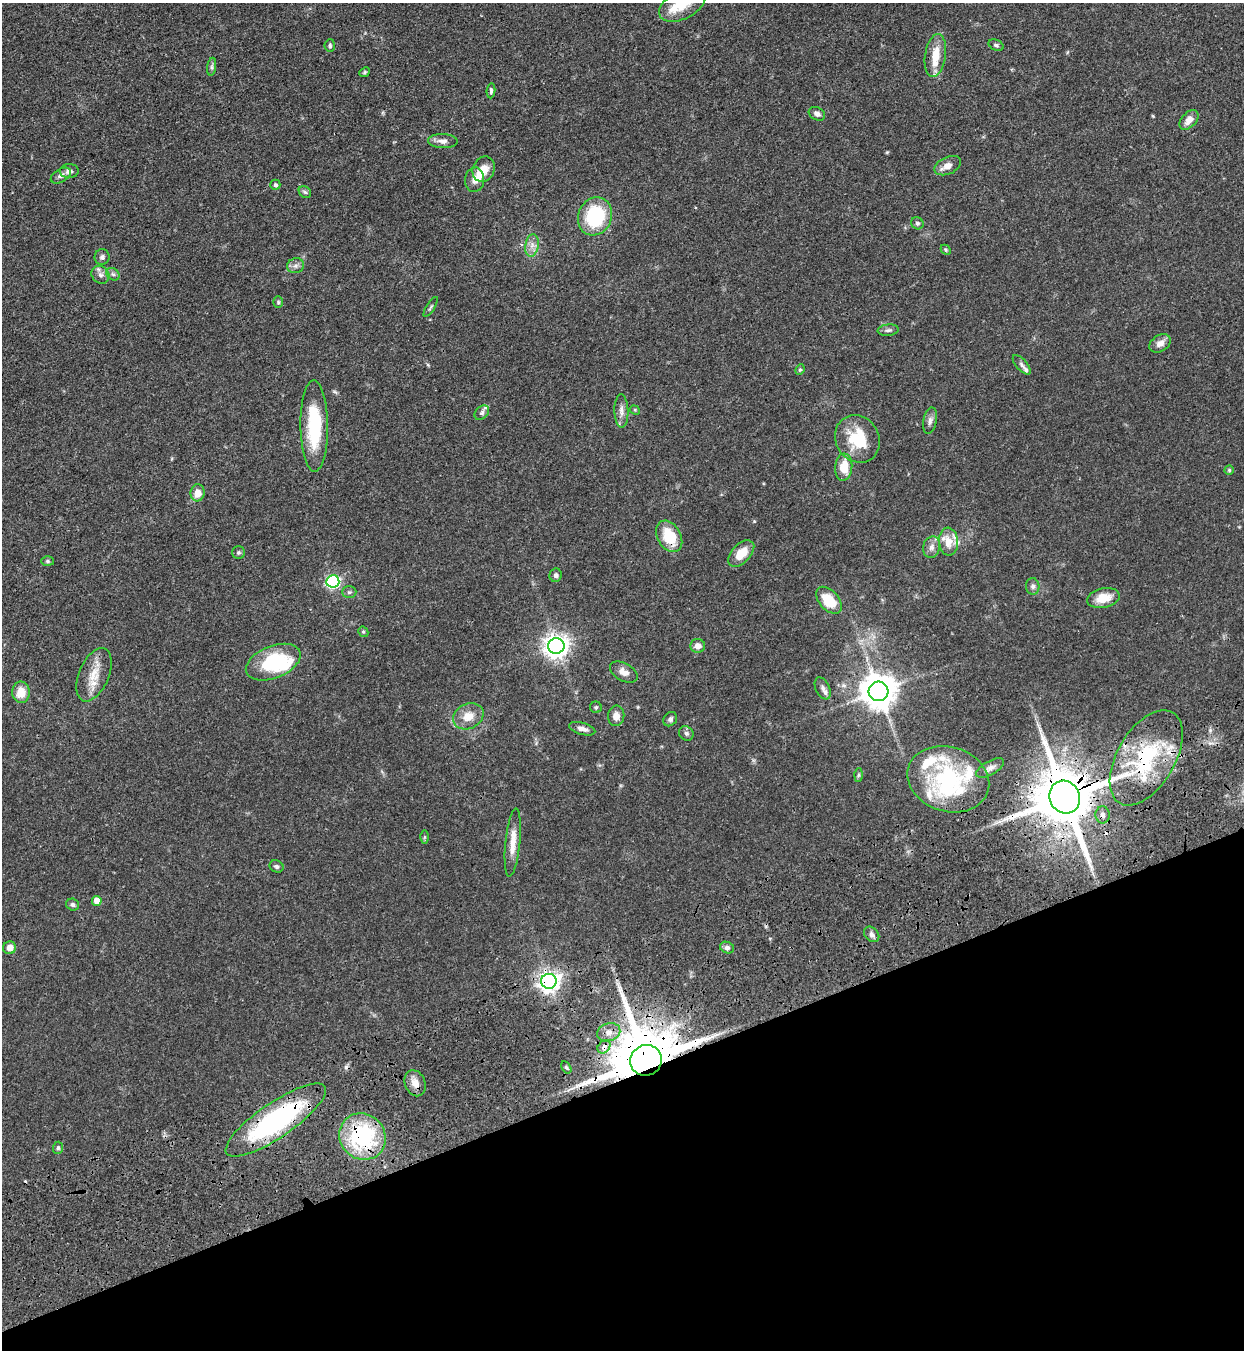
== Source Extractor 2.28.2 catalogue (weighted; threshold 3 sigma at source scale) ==
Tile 14 of 4 x 4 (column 2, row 4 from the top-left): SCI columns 1698-2939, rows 185-1532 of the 5663 x 5760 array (HDU 1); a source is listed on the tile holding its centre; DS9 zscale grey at full resolution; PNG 1246 x 1352 px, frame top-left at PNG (2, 3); each listed source drawn as its Kron ellipse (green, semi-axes under 4 px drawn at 4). Shown black and unused: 20% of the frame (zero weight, under 3 of 4 exposures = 11% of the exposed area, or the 3 px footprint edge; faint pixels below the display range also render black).
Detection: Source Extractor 2.28.2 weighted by HDU 2 'WHT'; one run over the whole footprint, this tile lists its part. Background 0.0518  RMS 0.0042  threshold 0.0188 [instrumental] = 3 sigma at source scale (4.5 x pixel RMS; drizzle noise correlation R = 1.50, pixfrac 1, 0.05/0.05 arcsec/px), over >= 5 px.
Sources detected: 106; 1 inside a brighter object's white glare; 2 cosmic-ray / hot-pixel residue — neither listed nor drawn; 13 inside a brighter listed object's ellipse — not listed separately; the other 90 listed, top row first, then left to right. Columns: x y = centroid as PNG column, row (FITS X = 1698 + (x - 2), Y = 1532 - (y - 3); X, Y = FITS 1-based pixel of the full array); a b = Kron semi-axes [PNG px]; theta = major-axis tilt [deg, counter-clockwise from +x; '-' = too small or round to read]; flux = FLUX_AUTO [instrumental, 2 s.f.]
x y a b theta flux
682 4 25 14 28 7.2
330 45 6 5 - 0.79
996 45 8 5 -23 0.85
935 55 22 10 81 7.5
212 67 9 4 82 0.98
364 72 6 4 41 0.62
491 91 7 4 85 0.84
817 114 8 6 -29 1.6
1189 120 12 7 48 3.3
443 141 15 7 -2 2.3
948 166 14 8 25 3.1
484 169 13 10 66 4.5
69 171 9 7 4 1.9
61 175 11 6 31 1.7
475 180 12 9 84 2.6
275 185 5 5 - 0.79
305 192 7 5 -42 0.8
595 216 19 16 67 30
917 223 6 5 - 0.8
532 245 11 6 81 2.3
946 250 6 4 -47 0.55
102 257 7 7 - 1.2
296 266 8 7 - 1.6
113 274 7 5 -42 1
100 275 9 8 - 1.9
278 302 6 5 - 0.63
431 307 11 3 58 0.69
888 330 10 5 6 1.1
1160 343 12 8 32 2.8
1022 365 12 5 -48 1.2
800 370 5 4 - 0.56
635 410 5 4 - 0.43
621 411 16 7 -89 2.5
482 413 8 6 46 1.1
930 421 13 6 79 1.7
314 426 45 14 -89 26
857 439 24 21 -57 17
844 467 13 8 85 7.9
1229 470 4 4 - 0.56
197 493 8 7 - 4.1
669 536 17 11 -60 14
948 542 14 9 -85 5.9
932 547 11 8 76 2.2
238 553 6 6 - 0.85
741 553 16 9 46 7.3
48 561 6 5 - 0.69
556 575 7 6 - 1.2
333 581 6 6 - 65
1033 586 8 6 -85 1.2
349 592 7 6 - 0.87
1103 598 16 10 12 6.9
829 600 16 9 -48 11
363 632 5 5 - 0.6
556 646 8 7 - 350
698 646 7 7 - 2.8
273 662 29 16 22 25
624 672 15 9 -29 3.2
94 675 28 15 67 8
823 688 12 7 -65 1.7
878 691 10 9 - 910
21 692 11 9 -88 5.6
596 707 6 5 - 0.64
468 716 16 12 27 5.5
616 716 10 8 84 2.9
670 719 8 6 48 1.1
582 729 13 6 -16 2.1
686 733 8 6 -45 1.2
1146 758 53 28 60 39
990 768 15 7 29 2.1
858 775 7 4 88 0.65
948 779 41 32 -17 41
1065 797 17 15 -66 3400
1102 815 8 7 - 1.7
424 837 6 4 89 0.52
513 842 34 7 84 5.6
276 866 7 6 - 0.97
97 901 5 5 - 4.5
73 905 6 6 - 1.1
872 934 9 6 -47 1.6
10 948 6 6 - 2.9
727 948 7 5 -22 1.3
549 981 8 7 - 260
609 1032 12 9 19 3.3
604 1047 7 5 48 3.2
646 1060 16 15 - 4400
566 1067 6 4 -59 0.53
415 1083 13 10 -68 3.6
276 1120 59 17 34 72
362 1137 24 22 -43 44
58 1148 6 5 - 0.78
Overlapping masked pixels (flux is a lower limit): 9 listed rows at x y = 669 536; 1146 758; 1065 797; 1102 815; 549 981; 604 1047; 646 1060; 276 1120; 362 1137
Isophote crosses this tile's border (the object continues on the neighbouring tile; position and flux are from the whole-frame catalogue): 1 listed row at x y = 682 4